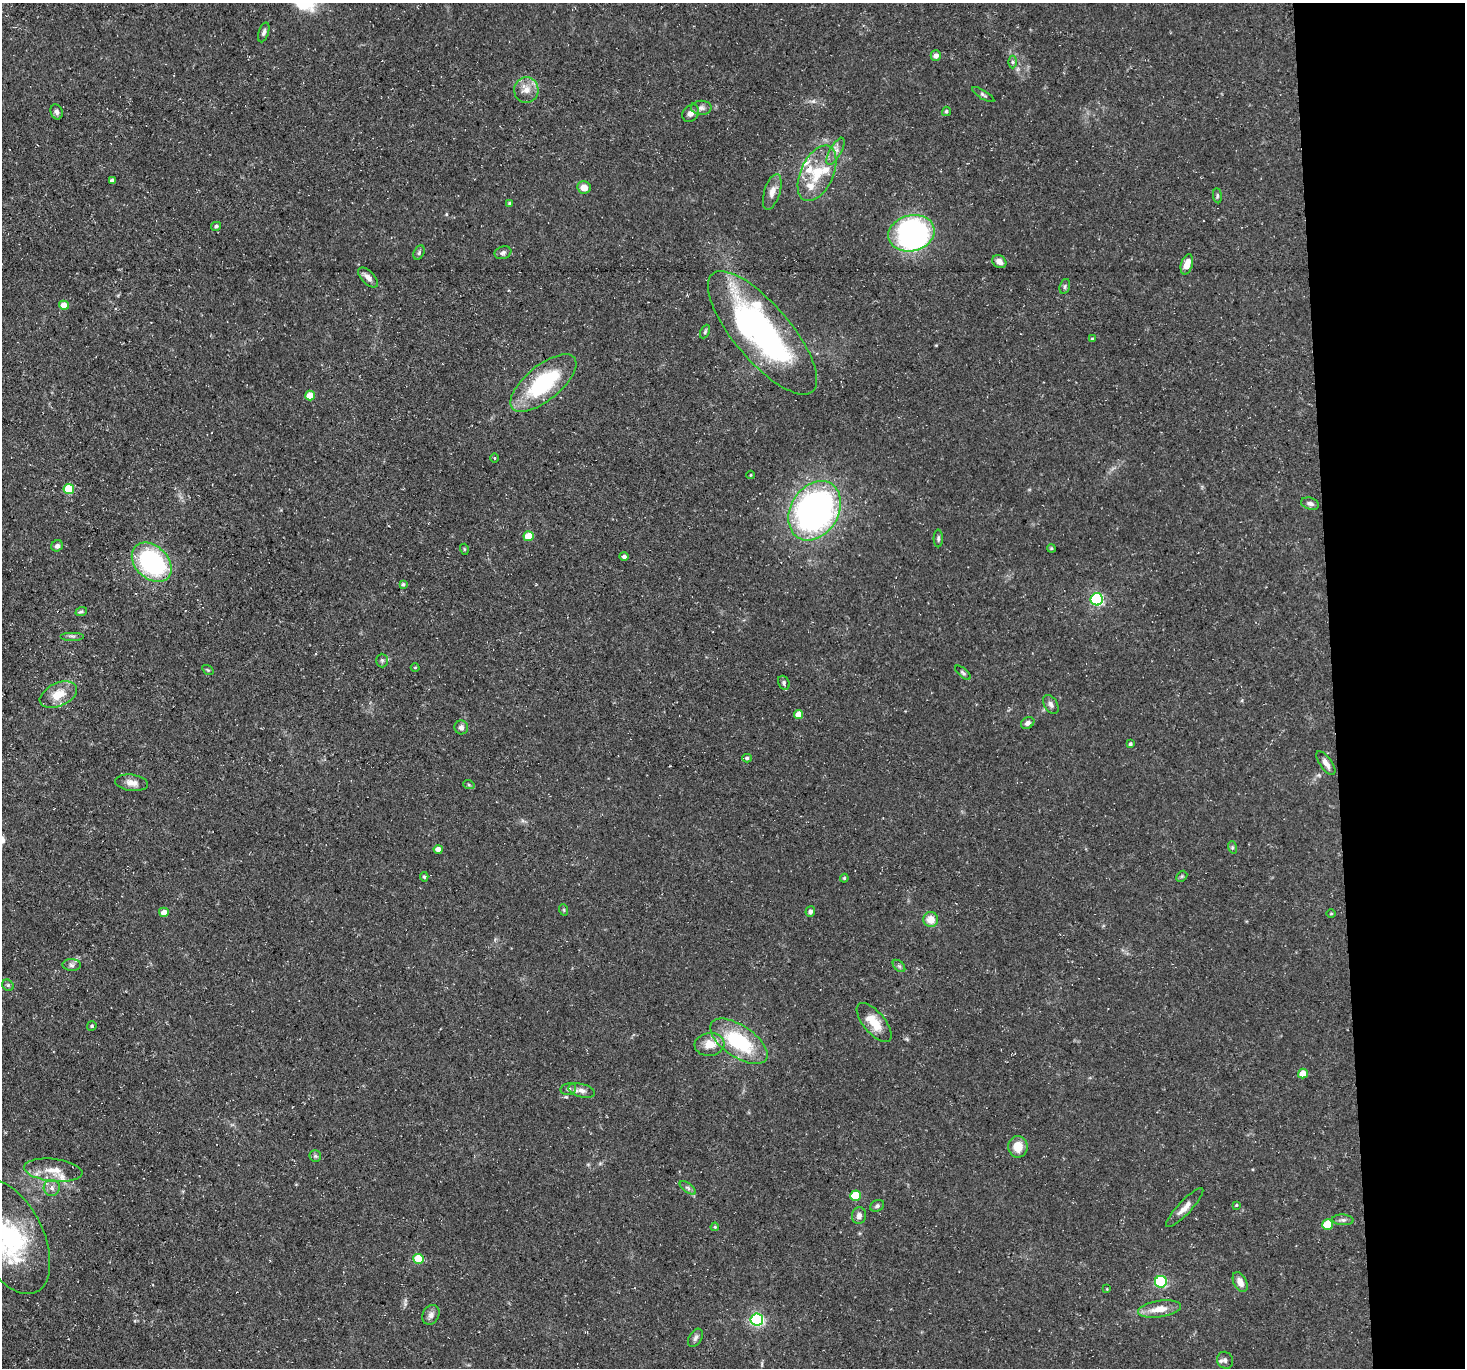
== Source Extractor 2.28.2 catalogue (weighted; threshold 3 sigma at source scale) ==
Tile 6 of 3 x 3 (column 3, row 2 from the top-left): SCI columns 2928-4390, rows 1510-2875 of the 4390 x 4362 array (HDU 1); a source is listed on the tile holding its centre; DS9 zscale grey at full resolution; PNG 1467 x 1370 px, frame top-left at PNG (2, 3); each listed source drawn as its Kron ellipse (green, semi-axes under 4 px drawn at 4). Shown black and unused: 9% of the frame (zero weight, under 3 of 5 exposures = <1% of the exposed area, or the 3 px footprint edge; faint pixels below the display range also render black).
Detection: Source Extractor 2.28.2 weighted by HDU 2 'WHT'; one run over the whole footprint, this tile lists its part. Background 0.118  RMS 0.0048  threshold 0.0217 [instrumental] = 3 sigma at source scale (4.5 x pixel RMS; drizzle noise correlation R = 1.50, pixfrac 1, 0.05/0.05 arcsec/px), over >= 5 px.
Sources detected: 112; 2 inside a brighter object's white glare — neither listed nor drawn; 6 inside a brighter listed object's ellipse — not listed separately; the other 104 listed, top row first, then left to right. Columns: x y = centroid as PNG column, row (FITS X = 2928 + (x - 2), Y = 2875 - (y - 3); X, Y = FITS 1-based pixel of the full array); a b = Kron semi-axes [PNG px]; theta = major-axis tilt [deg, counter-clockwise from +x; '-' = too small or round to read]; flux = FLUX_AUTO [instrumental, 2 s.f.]
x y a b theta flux
264 32 10 5 72 1.5
936 56 5 5 - 2.5
1012 62 6 4 -89 0.78
526 90 13 12 - 5.1
983 95 13 4 -31 1.1
701 108 10 7 1 1.9
946 111 5 4 - 0.75
57 112 8 6 -68 1.6
691 113 9 7 45 2.9
835 151 15 5 61 2.7
817 173 30 16 65 16
112 181 4 3 - 1.2
584 187 7 6 - 4.1
772 192 18 8 73 3.9
1217 196 7 4 -83 0.76
510 203 4 4 - 0.99
216 226 5 4 - 0.86
911 233 23 18 14 93
419 253 8 5 64 0.98
503 253 8 6 20 1.3
999 262 7 6 - 2.9
1187 264 10 5 73 4.5
368 277 12 6 -45 2.8
1065 286 8 5 73 0.93
64 305 5 4 - 6.2
705 332 7 4 64 0.8
763 333 77 28 -50 130
1092 339 4 3 - 0.5
543 383 40 17 39 42
310 395 5 5 - 6.8
494 458 4 3 - 0.36
751 475 4 3 - 0.38
69 489 5 5 - 19
1310 504 9 5 -16 1.6
815 511 32 24 58 190
529 536 5 5 - 9
938 538 9 4 90 0.98
57 546 6 5 - 1.7
1051 548 4 3 - 0.45
464 549 5 3 - 0.48
624 556 5 4 - 1.2
152 562 23 16 -44 64
403 584 4 3 - 0.74
1097 599 6 6 - 87
81 612 6 4 19 0.87
72 636 12 2 0 0.98
382 660 7 6 - 1
415 667 4 3 - 0.39
208 670 6 4 -34 0.56
963 673 9 3 -41 0.87
784 683 7 5 -66 1.2
58 695 20 11 24 8.9
1051 704 10 6 -58 1.8
798 715 4 4 - 5.2
1028 723 7 5 32 1.5
461 727 7 6 - 1.8
1130 744 4 4 - 0.85
747 758 5 4 - 0.91
1326 763 14 6 -55 2.9
131 783 16 8 -8 3.8
469 785 6 3 -19 0.6
1232 847 6 4 -72 0.72
438 849 4 4 - 3.7
1182 876 6 4 45 0.67
424 877 5 4 - 0.77
844 878 4 4 - 0.55
564 910 6 3 -72 0.54
164 912 5 4 - 3.9
810 912 5 5 - 1.6
1331 914 5 3 - 0.48
931 920 7 7 - 6.1
72 965 9 6 -2 1.4
899 966 7 4 -45 0.86
8 985 6 5 - 0.77
874 1023 24 10 -50 9.3
92 1026 5 4 - 0.75
739 1041 33 16 -34 35
710 1044 15 11 5 6.9
1303 1073 5 4 - 5.8
568 1089 8 5 14 1.2
582 1091 13 6 -15 2.6
1018 1147 11 9 90 7
315 1156 6 5 - 0.88
53 1170 29 11 -6 8.1
52 1188 8 8 - 2.1
688 1188 9 4 -36 1.3
856 1196 5 5 - 15
1236 1205 4 3 - 0.49
877 1206 7 5 28 1.1
1185 1208 26 6 46 4.2
859 1216 8 7 - 2.1
1343 1220 11 5 -3 1.4
1327 1225 5 5 - 14
715 1227 4 3 - 0.53
10 1237 61 33 -64 60
418 1259 5 5 - 17
1161 1282 6 6 - 55
1240 1282 10 6 -64 3.5
1107 1289 3 2 - 0.34
1159 1309 22 8 9 7
431 1315 10 8 61 2.2
757 1320 6 6 - 95
695 1338 10 6 58 1.5
1225 1360 9 7 -53 1.5
Isophote crosses this tile's border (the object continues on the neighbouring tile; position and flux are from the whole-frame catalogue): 1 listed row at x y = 10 1237